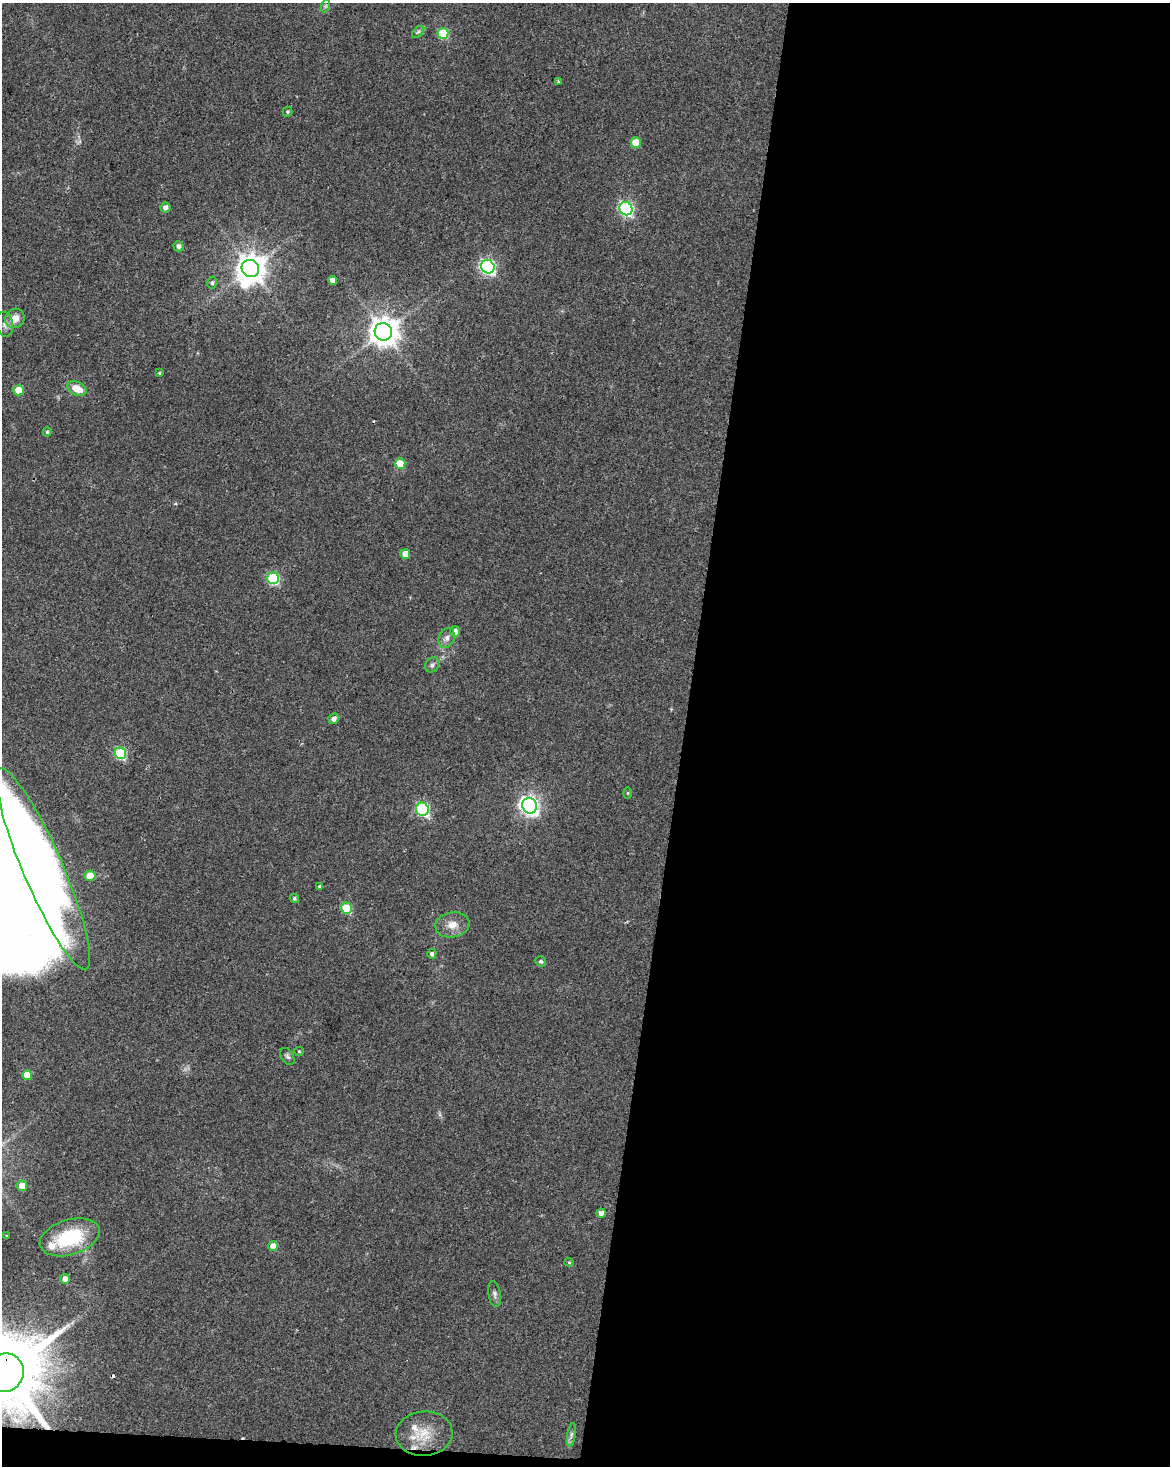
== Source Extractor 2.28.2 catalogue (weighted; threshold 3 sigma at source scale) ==
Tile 12 of 4 x 3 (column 4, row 3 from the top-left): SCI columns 3510-4677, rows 284-1747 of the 4677 x 4900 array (HDU 1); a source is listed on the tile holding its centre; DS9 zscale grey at full resolution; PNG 1172 x 1468 px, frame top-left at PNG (2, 3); each listed source drawn as its Kron ellipse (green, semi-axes under 4 px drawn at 4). Shown black and unused: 42% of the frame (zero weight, under 2 of 3 exposures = <1% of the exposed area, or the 3 px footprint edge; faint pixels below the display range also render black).
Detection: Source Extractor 2.28.2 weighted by HDU 2 'WHT'; one run over the whole footprint, this tile lists its part. Background 0.0368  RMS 0.0047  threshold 0.0212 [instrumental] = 3 sigma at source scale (4.5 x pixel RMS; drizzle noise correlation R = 1.50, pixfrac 1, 0.0396/0.0396 arcsec/px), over >= 5 px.
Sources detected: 62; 2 inside a brighter object's white glare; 3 cosmic-ray / hot-pixel residue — neither listed nor drawn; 4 inside a brighter listed object's ellipse — not listed separately; the other 53 listed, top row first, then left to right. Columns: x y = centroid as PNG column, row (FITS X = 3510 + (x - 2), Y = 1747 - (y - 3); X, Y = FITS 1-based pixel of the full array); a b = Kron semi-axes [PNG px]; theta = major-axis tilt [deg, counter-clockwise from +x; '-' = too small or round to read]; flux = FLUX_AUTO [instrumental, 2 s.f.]
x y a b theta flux
325 6 7 4 70 0.8
418 32 7 4 45 0.98
443 33 5 5 - 25
558 82 3 2 - 0.86
288 112 5 5 - 0.76
636 143 5 5 - 7.9
165 207 5 5 - 2
626 209 7 6 - 87
178 246 5 5 - 1.7
488 267 7 6 - 100
250 268 9 8 - 680
332 280 4 4 - 2.9
212 283 6 5 - 0.96
15 318 10 9 - 5
5 324 12 8 -82 2.6
383 332 9 8 - 700
159 373 3 3 - 0.5
77 389 10 6 -24 6.9
19 390 5 5 - 12
47 432 4 3 - 0.74
400 464 5 5 - 13
405 554 5 4 - 5.3
273 578 6 6 - 47
455 631 5 5 - 3.6
447 638 10 7 67 2.3
432 665 8 6 56 1.4
334 719 5 5 - 2.3
120 753 6 5 - 41
627 793 5 3 - 0.45
530 806 8 7 - 180
422 809 7 6 - 64
43 869 109 20 -67 150
90 876 5 5 - 2.9
319 887 3 3 - 4.1
294 898 5 4 - 0.74
346 908 6 5 - 24
452 925 17 12 9 5.4
432 954 5 4 - 1
541 961 6 4 -34 0.73
299 1051 5 4 - 0.55
287 1056 9 6 -59 1.2
27 1075 5 5 - 7.8
22 1186 5 5 - 5.3
601 1213 4 4 - 2.6
7 1236 4 2 - 0.35
70 1237 31 17 17 29
273 1246 5 5 - 5.4
569 1262 4 4 - 0.44
65 1279 5 5 - 3.9
494 1294 13 6 -80 1.6
5 1373 20 18 62 6400
424 1434 28 22 4 13
571 1435 12 4 81 1.5
Overlapping masked pixels (flux is a lower limit): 1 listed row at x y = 5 1373
Isophote crosses this tile's border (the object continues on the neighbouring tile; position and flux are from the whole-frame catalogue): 1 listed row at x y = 5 1373